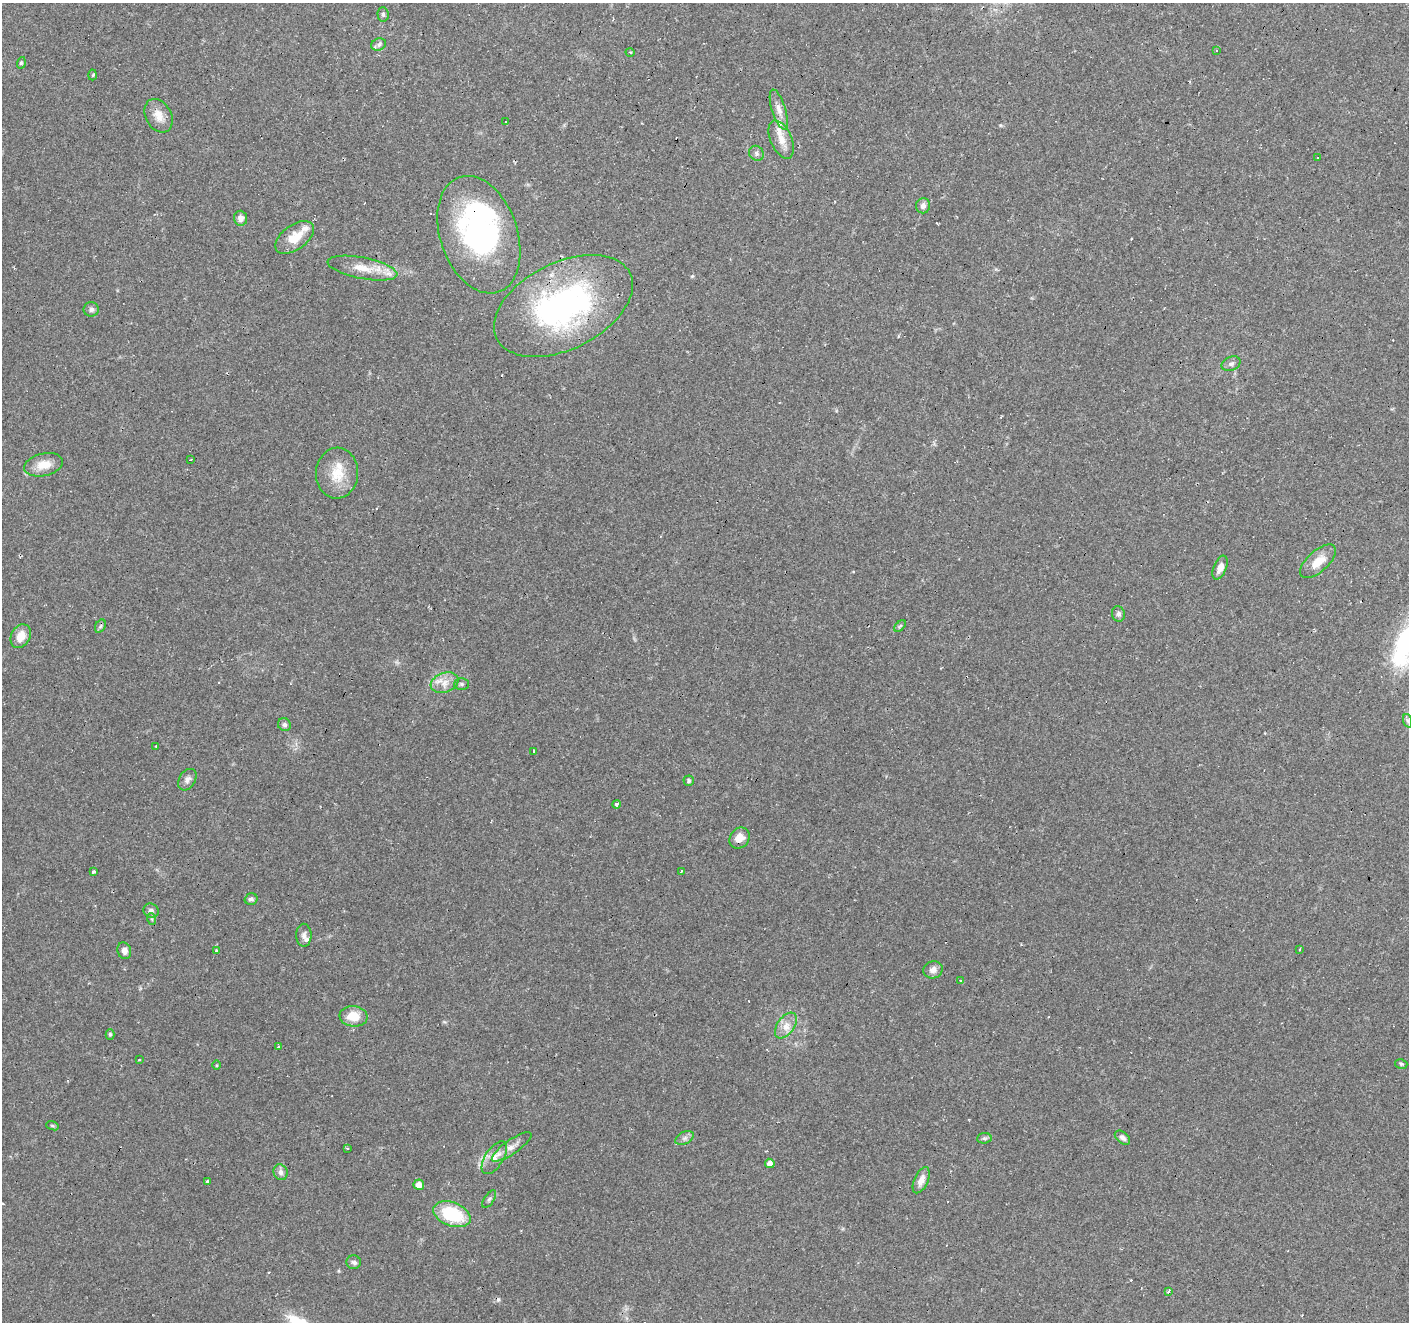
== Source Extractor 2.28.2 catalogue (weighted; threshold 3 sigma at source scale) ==
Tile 10 of 4 x 4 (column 2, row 3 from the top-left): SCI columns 1407-2813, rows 1524-2843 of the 5631 x 5751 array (HDU 1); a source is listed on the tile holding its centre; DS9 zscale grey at full resolution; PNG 1411 x 1324 px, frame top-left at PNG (2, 3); each listed source drawn as its Kron ellipse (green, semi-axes under 4 px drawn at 4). Shown black and unused: <1% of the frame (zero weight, under 2 of 3 exposures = <1% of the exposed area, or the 3 px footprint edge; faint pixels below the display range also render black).
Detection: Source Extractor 2.28.2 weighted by HDU 2 'WHT'; one run over the whole footprint, this tile lists its part. Background 0.0879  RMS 0.0051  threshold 0.0228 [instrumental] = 3 sigma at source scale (4.5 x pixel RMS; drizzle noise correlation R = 1.50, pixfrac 1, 0.0396/0.0396 arcsec/px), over >= 5 px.
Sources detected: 86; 1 inside a brighter object's white glare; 8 cosmic-ray / hot-pixel residue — neither listed nor drawn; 4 inside a brighter listed object's ellipse — not listed separately; the other 73 listed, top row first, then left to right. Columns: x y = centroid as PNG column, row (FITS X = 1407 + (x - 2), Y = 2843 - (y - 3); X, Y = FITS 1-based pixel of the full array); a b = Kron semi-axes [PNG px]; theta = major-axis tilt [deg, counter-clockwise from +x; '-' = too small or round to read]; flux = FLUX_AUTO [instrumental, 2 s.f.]
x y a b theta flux
383 14 7 5 -87 1.1
379 44 8 6 23 1.3
1216 51 3 2 - 0.38
630 52 4 3 - 0.38
21 63 6 3 73 0.63
93 75 5 3 - 0.53
779 109 21 7 -73 3.9
159 116 18 12 -61 5.9
505 122 3 2 - 0.6
781 139 20 10 -67 6.4
756 153 8 7 - 1.5
1318 157 3 3 - 1.7
923 206 8 7 - 2.1
241 218 7 6 - 2.6
479 235 61 38 -71 110
295 237 22 12 36 10
362 268 35 10 -11 11
563 306 74 43 26 130
91 309 8 7 - 1.7
1231 364 10 6 24 1.7
190 460 3 3 - 0.95
44 465 20 11 13 7.2
337 473 25 21 87 13
1318 561 22 10 42 7.9
1220 568 12 6 68 3.5
1118 614 8 6 -76 1.5
100 626 7 5 60 0.95
900 626 7 4 45 0.83
21 636 12 9 63 6.3
445 683 14 9 20 5.1
462 684 7 5 -1 1.1
1408 721 7 4 -71 1.2
284 725 7 6 - 1.2
156 746 3 3 - 0.96
534 752 3 3 - 1.1
187 780 11 8 58 2.2
689 781 5 5 - 0.89
616 804 4 3 - 2.3
740 838 11 9 49 5.3
681 871 4 3 - 2.4
93 872 3 3 - 0.97
251 899 6 5 - 1.3
151 911 8 7 - 1.7
152 919 6 3 -70 0.56
304 935 11 7 -90 2.3
1300 949 3 3 - 1.4
124 951 8 7 - 2.5
216 951 3 3 - 1.2
933 970 10 8 18 3.1
961 980 3 3 - 0.56
354 1016 14 10 -7 9.2
786 1026 15 8 54 4.8
110 1034 5 4 - 0.88
279 1047 3 3 - 1.1
139 1060 4 3 - 0.45
1401 1064 6 4 -15 0.87
216 1065 5 3 - 0.49
52 1126 6 4 -19 0.68
685 1138 10 6 27 1.8
984 1138 7 5 6 1
1122 1138 9 5 -39 1.6
512 1147 23 7 35 4.6
347 1148 3 3 - 0.65
494 1158 19 9 57 5.2
770 1163 5 4 - 2.8
281 1172 8 7 - 2.2
921 1180 14 7 66 4.1
207 1181 3 3 - 1.3
419 1185 5 5 - 3.8
489 1199 10 5 56 1.3
452 1214 19 11 -21 30
354 1262 7 7 - 1.5
1168 1291 4 3 - 1.6
Overlapping masked pixels (flux is a lower limit): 2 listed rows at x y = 479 235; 563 306